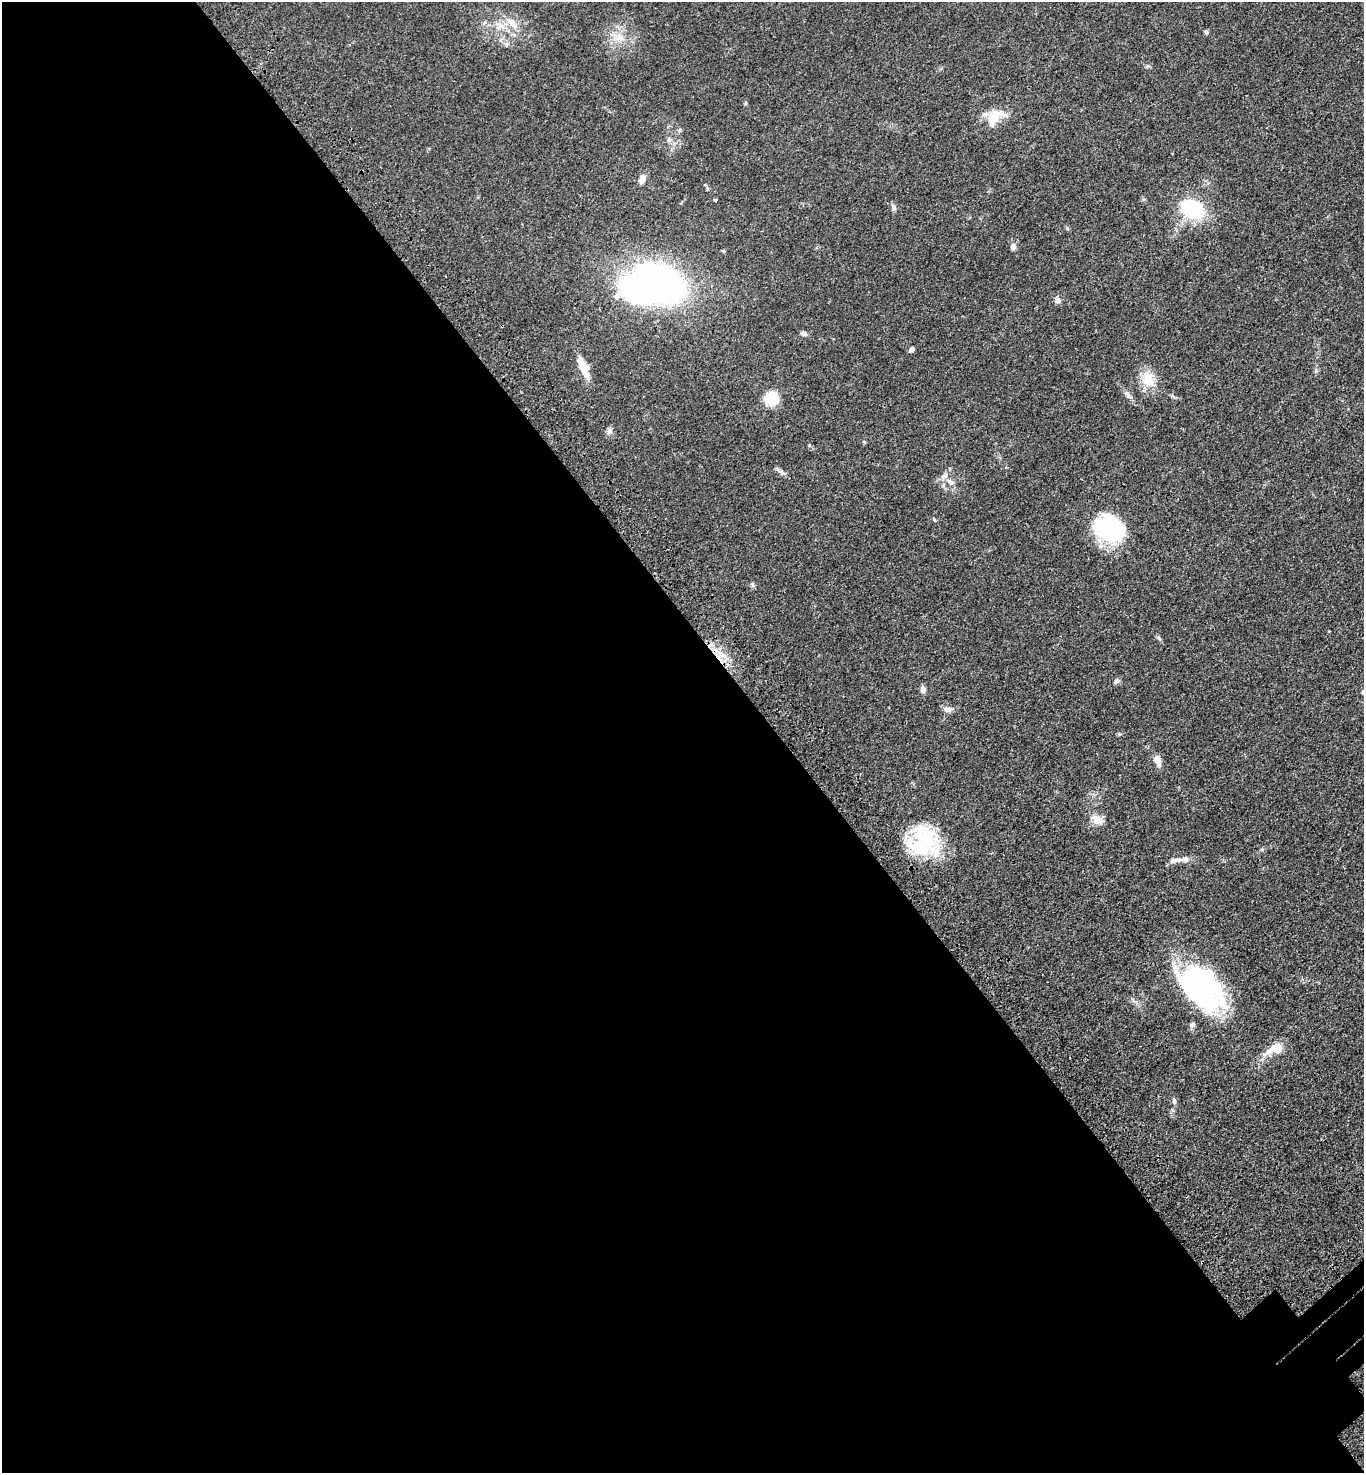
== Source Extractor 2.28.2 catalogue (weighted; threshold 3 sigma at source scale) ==
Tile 9 of 4 x 4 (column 1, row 3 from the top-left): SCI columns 250-1611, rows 1573-3043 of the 6086 x 6089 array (HDU 1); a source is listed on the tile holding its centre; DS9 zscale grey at full resolution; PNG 1366 x 1475 px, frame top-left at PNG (2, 2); no overlay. Shown black and unused: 58% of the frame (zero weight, under 3 of 4 exposures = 6% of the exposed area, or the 3 px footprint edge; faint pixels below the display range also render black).
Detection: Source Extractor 2.28.2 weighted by HDU 2 'WHT'; one run over the whole footprint, this tile lists its part. Background 0.0454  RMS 0.0052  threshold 0.0235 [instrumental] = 3 sigma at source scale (4.5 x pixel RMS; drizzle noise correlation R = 1.50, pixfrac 1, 0.05/0.05 arcsec/px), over >= 5 px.
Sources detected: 41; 1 inside a brighter object's white glare — not listed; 5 inside a brighter listed object's ellipse — not listed separately; the other 35 listed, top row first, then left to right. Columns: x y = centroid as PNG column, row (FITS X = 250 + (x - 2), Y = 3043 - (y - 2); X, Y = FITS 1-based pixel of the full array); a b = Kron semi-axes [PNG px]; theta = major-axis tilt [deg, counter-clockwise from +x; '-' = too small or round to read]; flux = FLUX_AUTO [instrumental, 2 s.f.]
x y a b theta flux
512 22 18 8 -40 5
1206 32 6 5 - 0.78
619 37 13 10 -30 5
993 116 23 13 60 9.9
669 140 7 4 72 0.93
642 179 11 7 67 2.6
715 200 4 3 - 0.65
894 208 8 6 -77 1.3
1192 209 27 20 -30 31
1013 247 8 7 - 1.7
660 283 38 26 -27 170
617 296 9 7 35 2.5
1057 300 8 7 - 1.7
804 333 8 6 -14 1.4
911 350 7 5 48 1.5
583 367 28 9 -68 8.2
1148 379 24 17 -69 9.7
1126 393 5 5 - 1
771 398 12 12 - 15
610 430 9 7 -75 1.7
782 472 9 3 -45 1.3
950 482 10 6 -37 2.1
1109 528 37 28 -27 37
753 585 7 4 -71 0.81
1159 638 7 4 -46 0.86
1117 681 7 6 - 1.1
923 689 7 6 - 2.3
947 709 10 8 -15 2.1
1157 760 14 7 -65 3.7
1096 819 17 10 -42 4.5
927 840 50 23 -56 32
1183 859 20 6 12 3.2
1202 988 59 35 -47 90
1277 1049 13 10 4 8.3
1174 1101 7 5 -76 1.1
Unlisted compact peaks at least as high as the median listed source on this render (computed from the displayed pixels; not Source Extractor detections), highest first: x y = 1148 66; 1119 734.